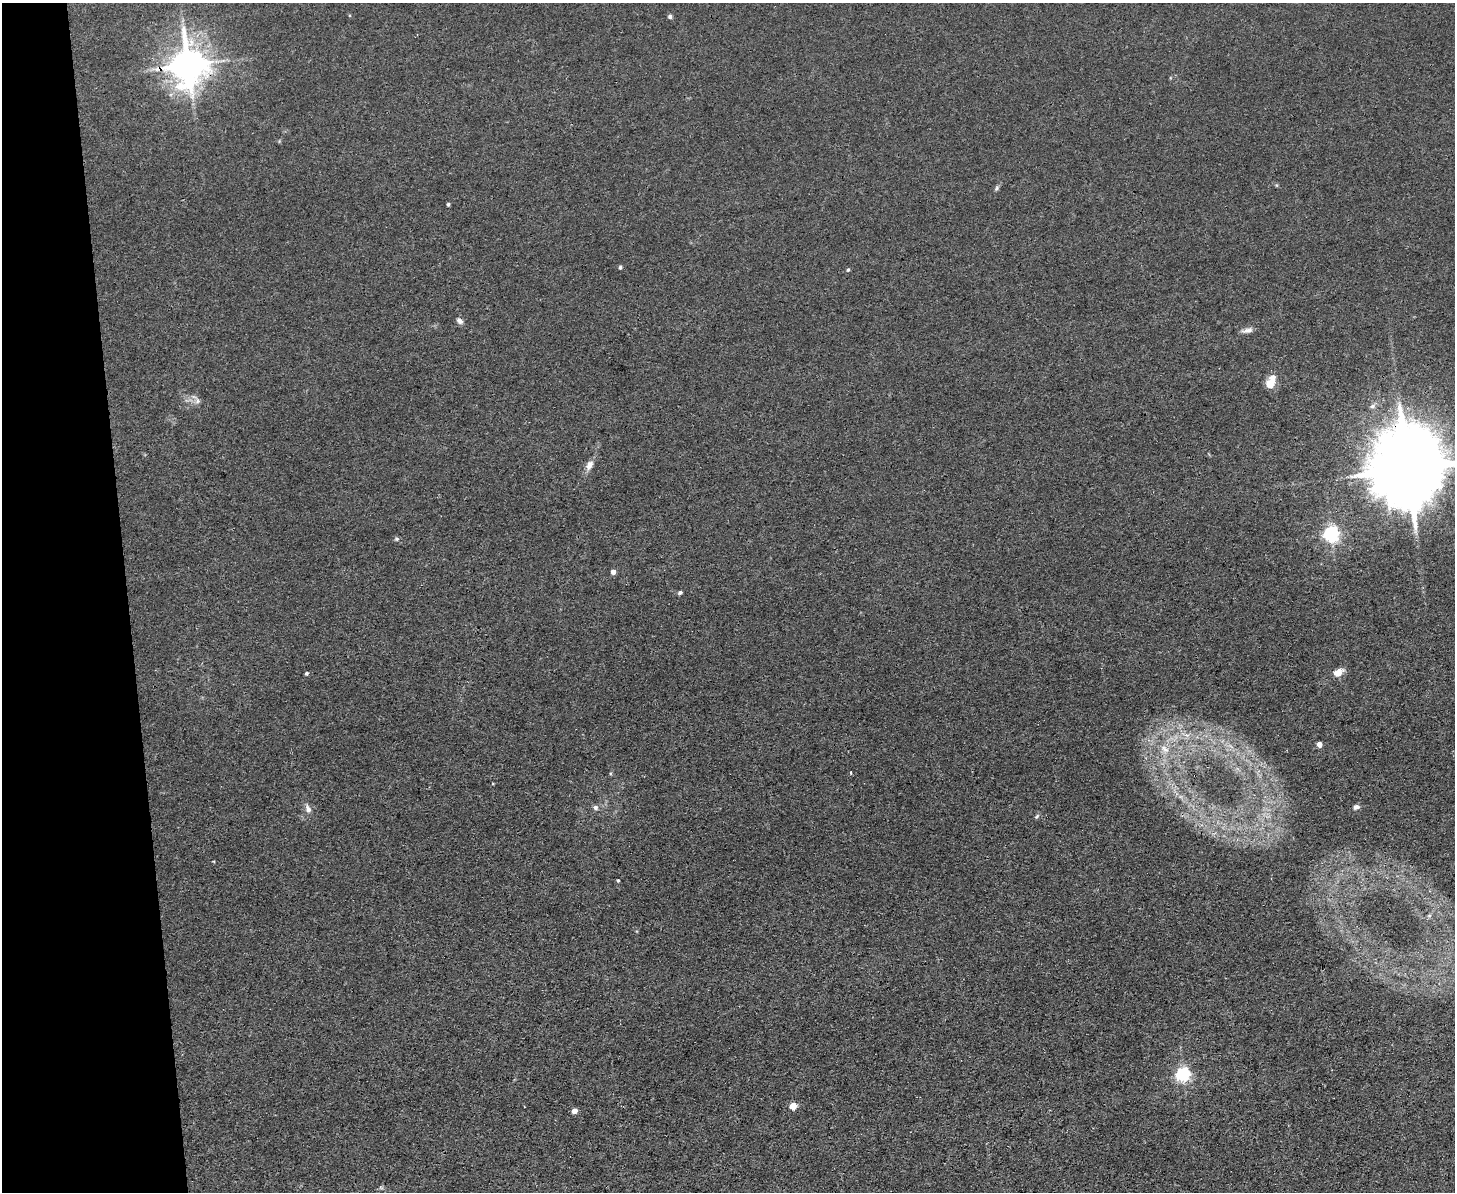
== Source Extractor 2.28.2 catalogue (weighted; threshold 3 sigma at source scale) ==
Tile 4 of 3 x 4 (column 1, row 2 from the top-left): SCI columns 131-1583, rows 2379-3568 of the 4732 x 4757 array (HDU 1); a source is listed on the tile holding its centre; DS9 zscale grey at full resolution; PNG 1457 x 1194 px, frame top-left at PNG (2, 3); no overlay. Shown black and unused: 9% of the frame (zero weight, under 3 of 4 exposures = <1% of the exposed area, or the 3 px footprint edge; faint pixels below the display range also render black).
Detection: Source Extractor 2.28.2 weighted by HDU 2 'WHT'; one run over the whole footprint, this tile lists its part. Background 0.0426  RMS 0.0052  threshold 0.0232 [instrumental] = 3 sigma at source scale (4.5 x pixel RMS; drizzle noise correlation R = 1.50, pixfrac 1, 0.05/0.05 arcsec/px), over >= 5 px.
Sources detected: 32; all 32 listed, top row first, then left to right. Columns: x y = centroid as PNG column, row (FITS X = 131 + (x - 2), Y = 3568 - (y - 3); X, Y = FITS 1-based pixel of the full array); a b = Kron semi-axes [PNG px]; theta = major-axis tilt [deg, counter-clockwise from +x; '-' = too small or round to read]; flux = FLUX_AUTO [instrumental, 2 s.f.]
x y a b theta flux
670 16 5 5 - 1.3
188 65 11 10 - 1300
996 188 8 4 72 1.1
448 204 3 3 - 0.86
620 267 5 4 - 0.91
848 270 5 4 - 0.8
460 321 9 6 -40 2.1
1247 330 14 6 12 2.6
1271 382 17 9 68 7.4
198 401 8 6 -75 1.8
1373 406 8 6 36 1.8
589 465 14 8 60 3.7
1408 469 23 18 -88 8400
1331 534 6 6 - 170
397 539 6 5 - 1
613 572 4 4 - 3.6
680 592 5 4 - 1.2
1338 672 11 7 28 5.5
307 673 4 4 - 0.94
1319 744 4 4 - 3.9
1230 746 11 4 -34 2.3
1165 749 15 10 -49 7
851 773 3 3 - 2
595 807 6 6 - 1.7
1356 807 8 6 20 1.7
308 809 12 8 -65 2.6
1037 816 8 4 45 0.91
618 880 4 3 - 0.58
1429 916 6 4 1 0.81
1183 1074 6 6 - 130
793 1106 5 5 - 10
575 1111 5 4 - 4.2
Overlapping masked pixels (flux is a lower limit): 2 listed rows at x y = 188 65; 1408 469
Isophote crosses this tile's border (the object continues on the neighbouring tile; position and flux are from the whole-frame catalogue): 1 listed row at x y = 1408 469